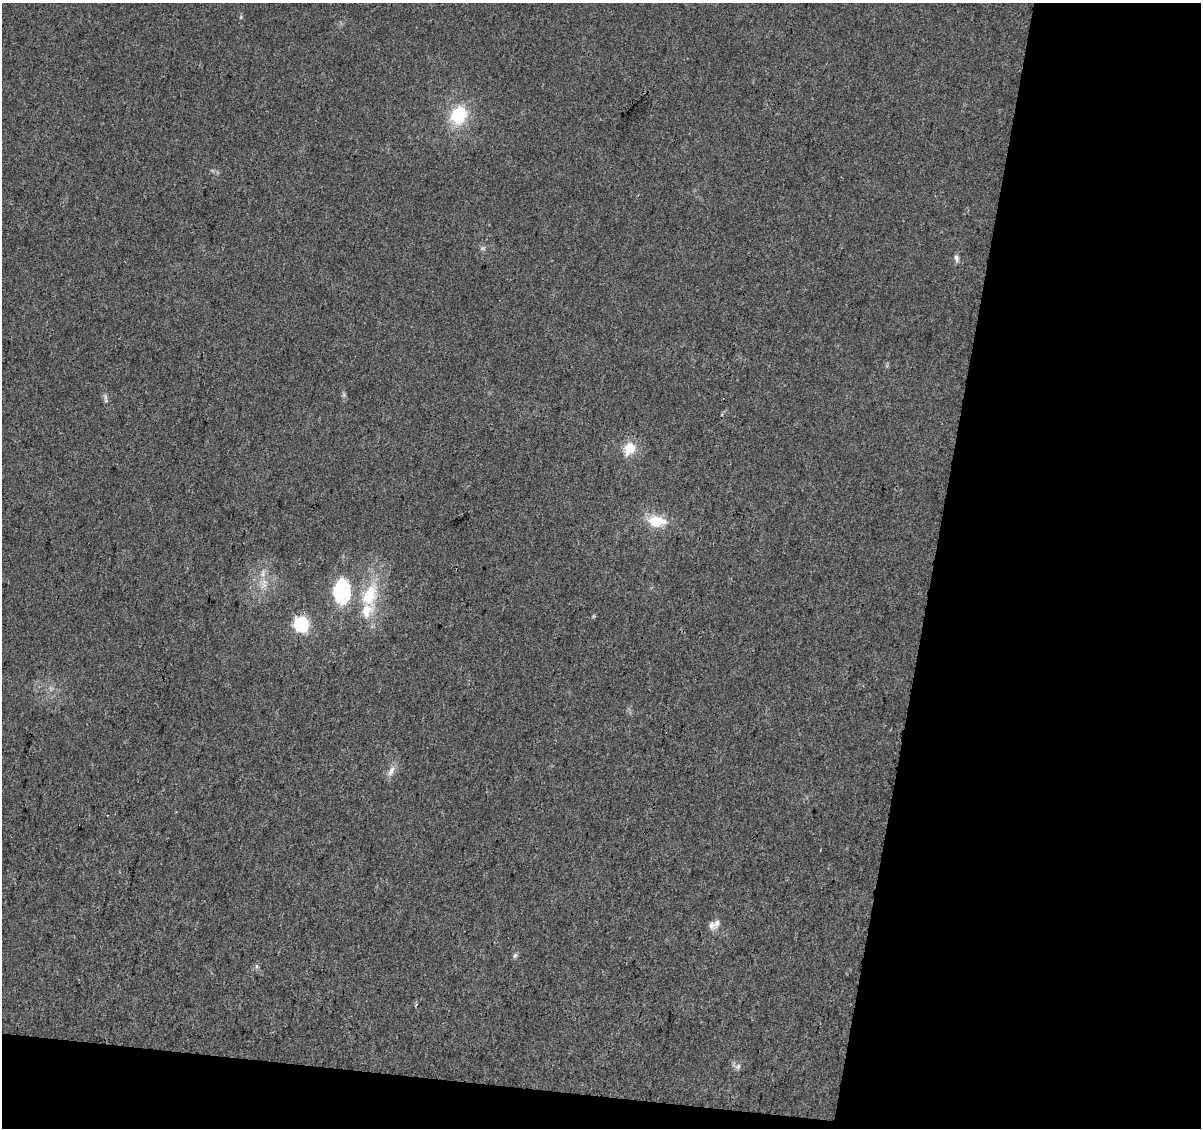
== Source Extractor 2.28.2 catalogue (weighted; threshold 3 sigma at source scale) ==
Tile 4 of 2 x 2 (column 2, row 2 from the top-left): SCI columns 1199-2397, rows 129-1254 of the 2397 x 2493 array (HDU 1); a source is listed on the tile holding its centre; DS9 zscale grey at full resolution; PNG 1203 x 1130 px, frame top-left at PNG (2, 3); no overlay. Shown black and unused: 26% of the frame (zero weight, under 3 of 4 exposures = <1% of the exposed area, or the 3 px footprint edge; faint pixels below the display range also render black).
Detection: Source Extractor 2.28.2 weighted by HDU 2 'WHT'; one run over the whole footprint, this tile lists its part. Background 0.0236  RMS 0.0046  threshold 0.0207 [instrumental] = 3 sigma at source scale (4.5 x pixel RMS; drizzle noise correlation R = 1.50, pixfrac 1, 0.0396/0.0396 arcsec/px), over >= 5 px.
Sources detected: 17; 2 inside a brighter object's white glare — not listed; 2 inside a brighter listed object's ellipse — not listed separately; the other 13 listed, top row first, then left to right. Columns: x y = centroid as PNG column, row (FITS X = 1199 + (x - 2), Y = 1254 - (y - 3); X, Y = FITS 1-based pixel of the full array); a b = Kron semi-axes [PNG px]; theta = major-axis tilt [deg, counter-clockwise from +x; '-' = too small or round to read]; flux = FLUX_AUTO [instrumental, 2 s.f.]
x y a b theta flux
459 115 20 17 61 20
956 258 10 6 -81 1.4
105 397 10 4 -83 1.1
630 448 11 9 64 10
657 521 25 14 -3 11
263 573 12 4 85 1.9
347 595 39 15 72 15
370 595 35 19 69 21
301 624 6 6 - 98
391 771 15 7 62 2.9
711 925 11 8 -73 2.3
515 955 8 5 62 1
738 1066 8 6 70 1.2